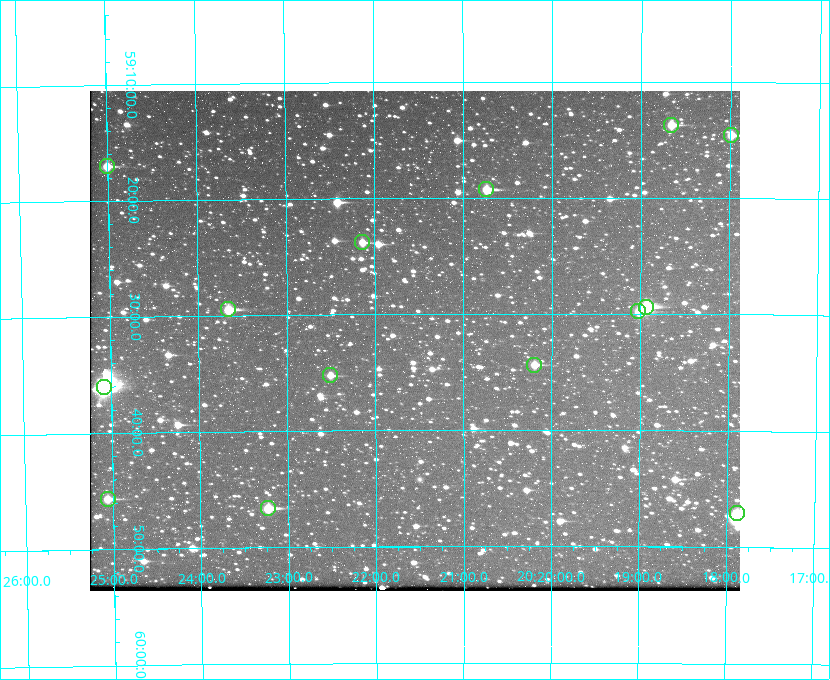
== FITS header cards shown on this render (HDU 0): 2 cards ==
NAXIS1  =                  650 / Width of table row in bytes
NAXIS2  =                  500 / Number of rows in table

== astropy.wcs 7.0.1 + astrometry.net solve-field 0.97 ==
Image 650 x 500 px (HDU 0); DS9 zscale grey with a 90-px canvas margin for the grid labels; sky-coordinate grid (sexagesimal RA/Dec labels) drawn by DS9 from the SOLVED WCS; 14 Tycho-2 reference stars matched to detected sources circled (green)
Header WCS: none
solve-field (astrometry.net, Tycho-2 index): SOLVED blind (the file carries no WCS)
Solved WCS: RA---TAN-SIP/DEC--TAN-SIP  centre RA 20:21:33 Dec +59:32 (305.39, +59.54 deg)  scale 5.17 arcsec/px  FOV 56.0' x 43.0'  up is -180 deg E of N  parity flipped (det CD > 0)
(file carries no celestial WCS; the grid is the blind solution)
Tycho-2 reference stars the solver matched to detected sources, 14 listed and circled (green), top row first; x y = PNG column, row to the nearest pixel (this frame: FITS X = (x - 90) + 1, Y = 500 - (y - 91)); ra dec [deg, ICRS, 3 dp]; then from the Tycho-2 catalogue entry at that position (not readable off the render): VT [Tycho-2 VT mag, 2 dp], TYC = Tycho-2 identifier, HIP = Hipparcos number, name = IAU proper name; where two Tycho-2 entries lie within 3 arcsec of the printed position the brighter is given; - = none
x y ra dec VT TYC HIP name
671 125 304.666 +59.228 9.63 3949-1325-1 - -
731 135 304.498 +59.243 9.91 3949-663-1 - -
107 166 306.252 +59.284 9.41 3949-1643-1 - -
486 189 305.185 +59.322 8.95 3949-1869-1 - -
362 242 305.535 +59.397 10.37 3949-1383-1 - -
646 307 304.733 +59.490 8.93 3949-1451-1 - -
228 309 305.915 +59.492 9.25 3949-1149-1 - -
638 311 304.755 +59.496 9.37 3949-615-1 - -
534 365 305.049 +59.573 10.18 3949-1099-1 - -
330 375 305.628 +59.588 10.19 3949-1517-1 - -
104 387 306.271 +59.600 6.45 3949-2016-1 100714 -
108 499 306.265 +59.761 9.71 3949-555-1 - -
268 508 305.808 +59.778 8.73 3949-715-1 100545 -
737 513 304.470 +59.785 9.54 3949-1615-1 - -